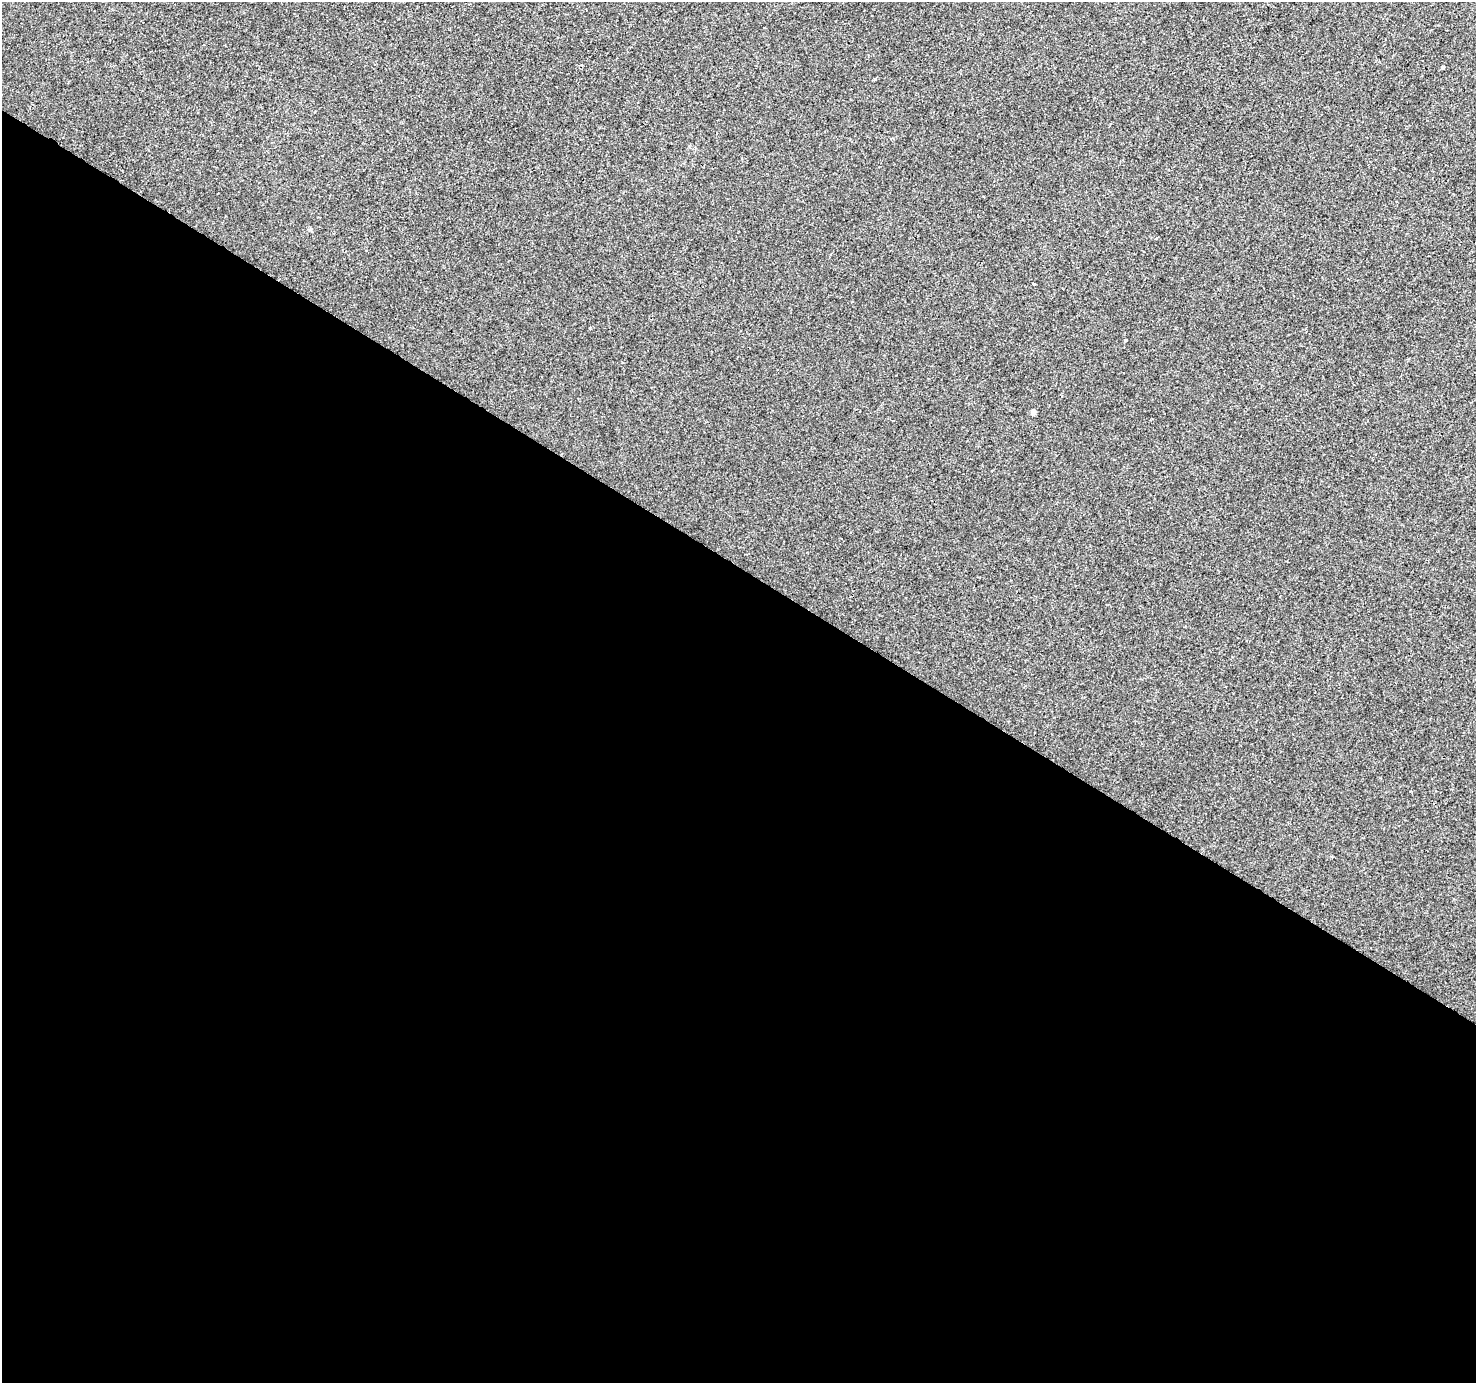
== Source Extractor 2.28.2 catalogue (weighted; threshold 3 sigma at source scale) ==
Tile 14 of 4 x 4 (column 2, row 4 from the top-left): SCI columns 1475-2948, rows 188-1568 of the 5901 x 5965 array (HDU 1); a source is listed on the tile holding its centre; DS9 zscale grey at full resolution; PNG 1478 x 1385 px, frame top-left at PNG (2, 2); no overlay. Shown black and unused: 59% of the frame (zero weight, under 2 of 3 exposures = <1% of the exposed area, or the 3 px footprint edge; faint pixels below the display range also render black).
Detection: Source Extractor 2.28.2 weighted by HDU 2 'WHT'; one run over the whole footprint, this tile lists its part. Background 0.00173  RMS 0.0043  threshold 0.0194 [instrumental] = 3 sigma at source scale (4.5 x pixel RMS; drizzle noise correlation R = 1.50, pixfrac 1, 0.0396/0.0396 arcsec/px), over >= 5 px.
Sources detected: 6; all 6 listed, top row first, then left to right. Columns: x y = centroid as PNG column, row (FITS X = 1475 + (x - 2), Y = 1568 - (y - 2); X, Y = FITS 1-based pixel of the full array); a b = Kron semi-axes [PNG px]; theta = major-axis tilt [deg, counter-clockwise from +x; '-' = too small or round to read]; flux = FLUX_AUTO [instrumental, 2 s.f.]
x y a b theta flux
1442 67 3 3 - 1.1
1156 238 3 2 - 0.68
1034 283 3 3 - 1.4
590 328 3 3 - 1.1
1125 340 3 3 - 0.47
1033 412 4 4 - 2.1